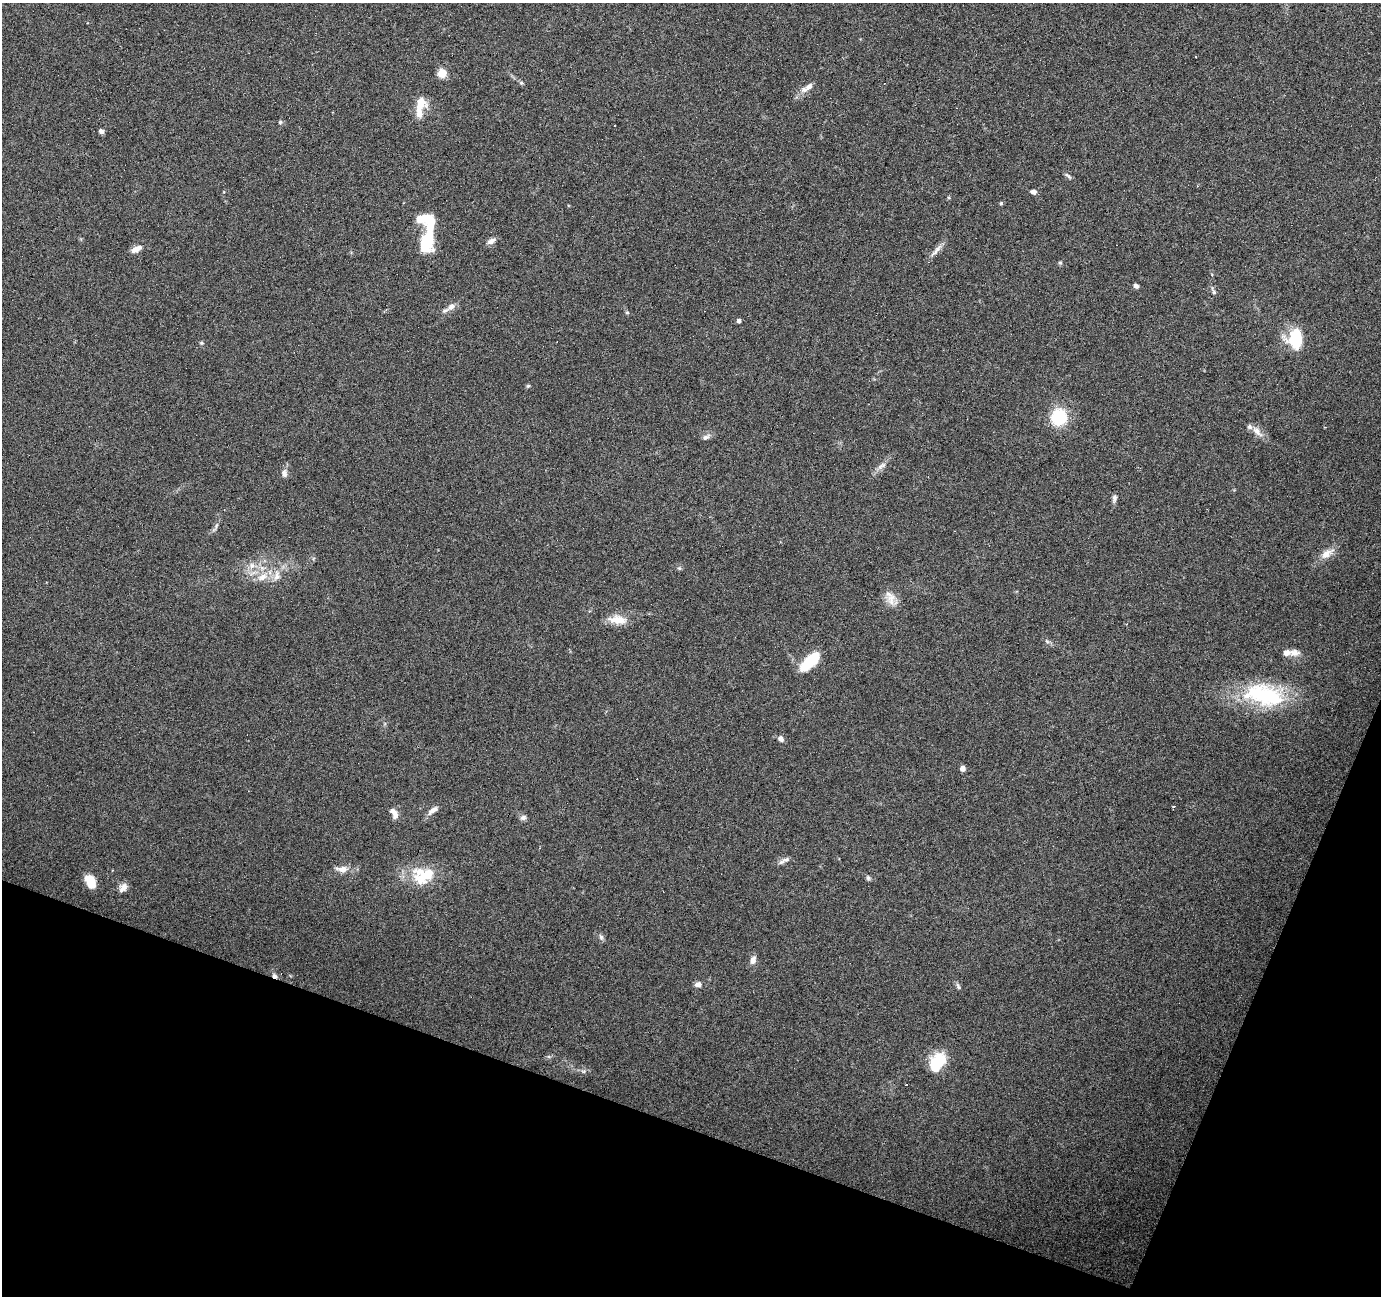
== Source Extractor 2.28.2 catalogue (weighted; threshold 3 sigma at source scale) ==
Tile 15 of 4 x 4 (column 3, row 4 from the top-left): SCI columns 2757-4135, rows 207-1500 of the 5516 x 5653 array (HDU 1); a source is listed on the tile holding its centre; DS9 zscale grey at full resolution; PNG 1383 x 1298 px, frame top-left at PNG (2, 3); no overlay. Shown black and unused: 18% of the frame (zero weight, under 4 of 7 exposures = <1% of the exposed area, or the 3 px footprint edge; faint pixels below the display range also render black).
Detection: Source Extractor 2.28.2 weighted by HDU 2 'WHT'; one run over the whole footprint, this tile lists its part. Background 0.035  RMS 0.0028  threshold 0.0115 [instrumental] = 3 sigma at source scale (4.09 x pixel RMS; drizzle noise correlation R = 1.36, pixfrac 0.8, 0.0396/0.0396 arcsec/px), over >= 5 px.
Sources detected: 79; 3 inside a brighter object's white glare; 9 cosmic-ray / hot-pixel residue — not listed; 7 inside a brighter listed object's ellipse — not listed separately; the other 60 listed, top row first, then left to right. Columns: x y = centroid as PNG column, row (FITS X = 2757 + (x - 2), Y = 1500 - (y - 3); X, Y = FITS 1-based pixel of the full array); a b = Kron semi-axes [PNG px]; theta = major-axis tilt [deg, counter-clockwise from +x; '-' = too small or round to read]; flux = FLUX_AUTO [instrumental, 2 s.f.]
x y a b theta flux
442 73 5 5 - 9.3
521 83 6 5 - 0.43
809 87 11 7 42 1.3
420 106 19 10 9 2.8
280 122 5 4 - 0.43
614 125 3 3 - 0.41
101 131 6 5 - 0.69
1068 176 12 4 -42 0.62
1033 192 7 5 -19 0.87
1001 203 5 4 - 0.41
430 220 15 13 -42 4.9
491 241 11 7 28 1.2
425 243 19 14 -83 9.8
136 249 13 7 26 1.9
936 250 24 6 49 1.7
1060 263 5 5 - 0.38
1136 286 6 5 - 0.82
1214 292 6 5 - 0.44
451 307 12 7 35 1.5
627 312 5 4 - 0.38
739 321 4 4 - 0.86
1295 338 21 15 -89 12
201 343 5 5 - 0.35
528 386 5 4 - 0.33
1059 417 15 14 - 13
1257 431 19 8 -48 2.2
706 437 11 6 33 0.97
881 466 16 6 40 1.4
284 473 10 7 -87 1.1
1114 498 11 5 82 0.84
216 526 7 4 60 0.57
1327 554 20 9 32 2.8
252 566 9 7 -90 1.3
679 568 6 4 -43 0.37
277 576 17 9 87 2.3
262 577 17 9 30 3.2
891 599 18 12 -79 2.9
617 620 22 11 -3 4.1
1047 641 9 3 -45 0.47
1294 653 14 10 3 1.9
810 662 22 9 44 11
1264 695 54 26 -11 25
781 739 8 6 -56 0.98
963 768 5 4 - 1.5
1174 806 3 3 - 1.1
433 810 13 6 38 1.6
393 811 10 7 -29 1.3
523 818 8 7 - 0.84
786 859 8 6 2 0.81
343 869 10 8 7 2
423 875 32 23 13 11
868 878 7 5 -88 0.49
90 881 14 9 -64 4.7
123 888 12 8 56 1.6
601 937 9 5 -70 0.66
753 960 9 6 76 1.6
698 984 8 6 8 1.2
958 986 10 4 -64 0.59
937 1062 22 14 57 9.4
583 1071 6 4 -17 0.43